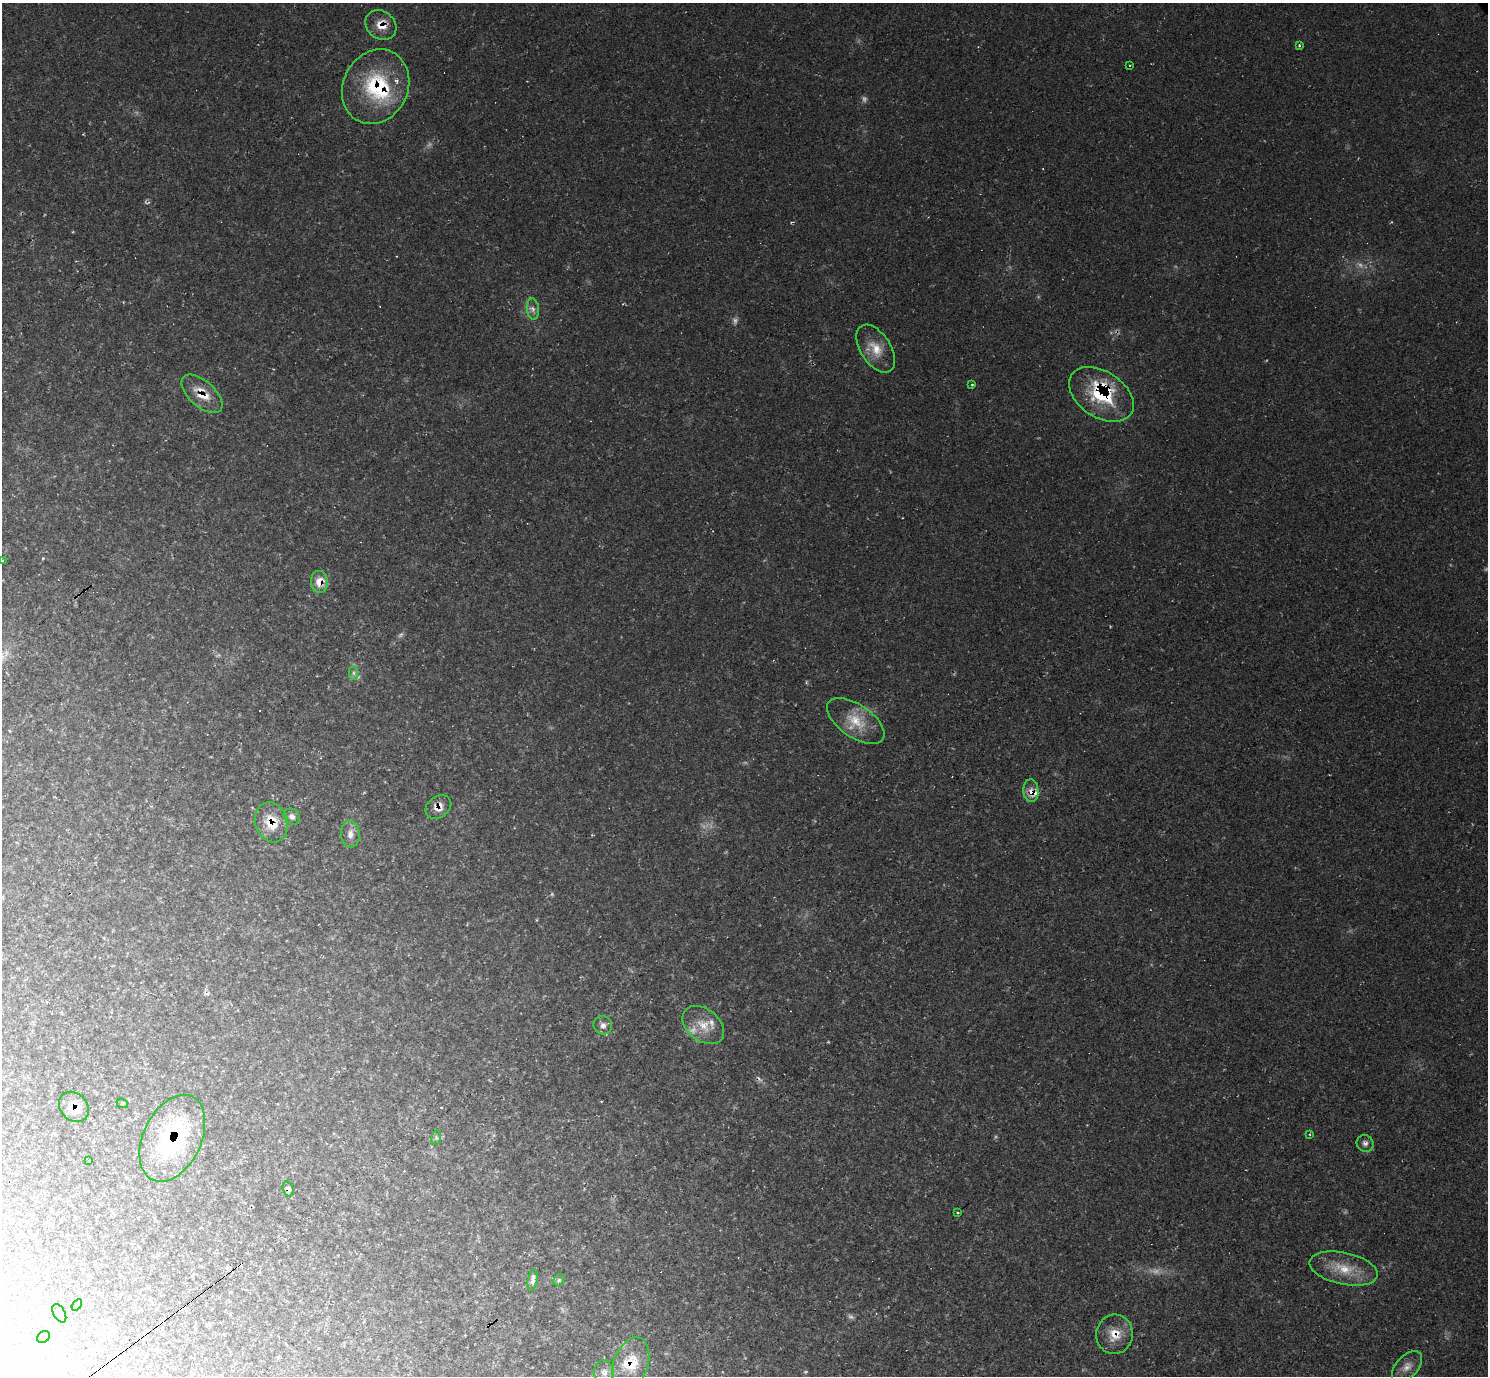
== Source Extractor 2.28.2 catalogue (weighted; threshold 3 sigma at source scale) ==
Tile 7 of 4 x 4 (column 3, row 2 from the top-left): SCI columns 2983-4468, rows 3050-4423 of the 5955 x 5951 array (HDU 1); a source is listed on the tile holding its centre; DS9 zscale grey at full resolution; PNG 1490 x 1378 px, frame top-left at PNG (2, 3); each listed source drawn as its Kron ellipse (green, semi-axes under 4 px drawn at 4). Shown black and unused: <1% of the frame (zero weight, under 2 of 3 exposures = <1% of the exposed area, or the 3 px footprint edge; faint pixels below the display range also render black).
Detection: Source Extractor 2.28.2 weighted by HDU 2 'WHT'; one run over the whole footprint, this tile lists its part. Background 0.0347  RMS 0.0065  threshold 0.0292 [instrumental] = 3 sigma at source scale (4.5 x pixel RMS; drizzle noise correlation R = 1.50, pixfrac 1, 0.05/0.05 arcsec/px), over >= 5 px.
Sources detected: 59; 11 too faint to see at this stretch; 5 cosmic-ray / hot-pixel residue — neither listed nor drawn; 4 inside a brighter listed object's ellipse — not listed separately; the other 39 listed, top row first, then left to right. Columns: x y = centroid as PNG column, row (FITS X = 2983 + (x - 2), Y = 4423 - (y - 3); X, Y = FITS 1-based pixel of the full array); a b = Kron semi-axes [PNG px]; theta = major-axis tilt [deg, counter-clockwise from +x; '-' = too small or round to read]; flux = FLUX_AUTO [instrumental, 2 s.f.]
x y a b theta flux
381 25 16 13 -40 9.8
1299 45 3 2 - 0.77
1130 65 2 2 - 0.8
376 87 38 32 64 57
533 309 11 6 -85 2.9
876 349 27 15 -57 14
972 385 4 3 - 0.64
202 394 25 13 -42 13
1101 394 36 23 -33 47
3 560 3 2 - 0.99
319 582 11 8 -84 8.7
354 673 7 4 -89 1.7
856 721 33 16 -34 19
1031 791 11 7 -86 4.7
438 807 14 10 35 6.5
292 817 9 7 -43 2.7
272 822 20 16 -72 15
350 834 13 9 -87 5
603 1025 9 9 - 3.4
703 1025 23 16 -39 12
122 1103 6 3 -17 0.74
74 1107 17 13 -47 11
1310 1134 3 2 - 0.52
172 1138 46 29 64 92
436 1138 7 5 80 1.1
1365 1143 9 8 - 2.7
89 1160 3 3 - 0.39
288 1189 8 5 -71 2.2
958 1212 3 3 - 1.7
1344 1269 35 16 -12 19
533 1280 11 5 80 3.4
559 1280 6 5 - 1.3
77 1305 6 3 54 0.8
59 1313 10 6 -60 2
1115 1334 20 18 84 12
44 1337 7 5 38 1.3
631 1364 28 17 70 18
1407 1367 19 11 47 6.5
604 1372 12 10 -82 4.6
Overlapping masked pixels (flux is a lower limit): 13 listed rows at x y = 381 25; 376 87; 202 394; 1101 394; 319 582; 1031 791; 438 807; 272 822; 74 1107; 172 1138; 288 1189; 1115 1334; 631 1364